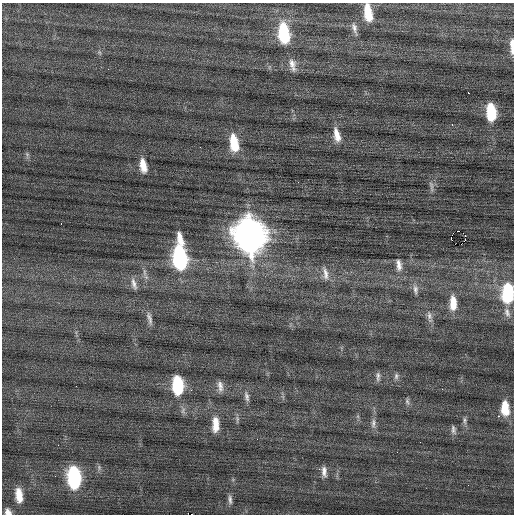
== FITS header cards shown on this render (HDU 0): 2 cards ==
NAXIS1  =                  512 / Axis length
NAXIS2  =                  512 / Axis length

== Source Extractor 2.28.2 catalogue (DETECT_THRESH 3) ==
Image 512 x 512 px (HDU 0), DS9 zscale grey, 1 PNG px = 1 image px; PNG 516 x 516 px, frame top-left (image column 1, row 512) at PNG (2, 3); no overlay
Background 0.364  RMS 0.8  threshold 2.39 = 3 sigma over >= 5 px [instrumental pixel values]
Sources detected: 54; all 54 listed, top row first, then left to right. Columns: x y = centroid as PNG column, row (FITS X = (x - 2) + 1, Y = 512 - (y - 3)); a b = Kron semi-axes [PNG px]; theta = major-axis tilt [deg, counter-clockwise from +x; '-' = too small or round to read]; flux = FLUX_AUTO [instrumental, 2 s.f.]
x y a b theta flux
368 13 15 7 -80 1300
354 28 16 6 -75 250
284 33 18 9 -81 3800
512 46 17 4 -89 460
99 52 6 4 -71 82
292 65 17 8 -75 400
108 69 2 2 - 40
468 93 2 2 - 440
491 112 16 8 -83 2700
452 125 3 2 - 110
337 135 19 8 -77 660
234 143 18 8 -80 1700
27 154 8 5 -66 120
143 165 15 7 -80 700
431 186 18 5 -82 230
61 224 3 2 - 78
458 231 2 2 - 330
250 235 19 13 -80 86000
465 235 2 2 - 230
451 237 3 2 - 1200
180 239 17 7 -72 600
465 240 3 2 - 58
180 258 17 9 -82 9200
399 265 18 8 -81 450
144 272 13 4 -83 210
325 273 20 7 -79 440
134 284 18 7 -75 330
415 289 16 7 -84 320
507 293 16 9 90 4700
453 303 20 9 -90 990
507 312 16 8 -71 390
429 315 15 7 -74 330
149 318 20 6 -77 300
378 376 12 5 -89 180
396 376 9 5 83 150
178 385 16 9 -84 3700
220 386 14 7 -81 310
442 389 3 2 - 42
247 396 15 6 -78 230
407 401 10 6 -70 150
505 408 16 9 -85 1300
498 416 2 2 - 430
237 419 11 4 90 150
465 420 12 5 89 180
373 423 16 7 87 320
215 425 17 8 -90 870
453 430 13 6 -80 210
58 445 2 2 - 64
99 467 7 6 - 140
324 471 14 6 -84 330
74 477 16 9 -84 7800
19 495 15 7 -82 820
230 499 13 5 -87 210
8 512 8 6 -53 290
At the frame edge (FLAGS 8, measured only in part): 4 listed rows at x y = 368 13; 512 46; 507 293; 8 512